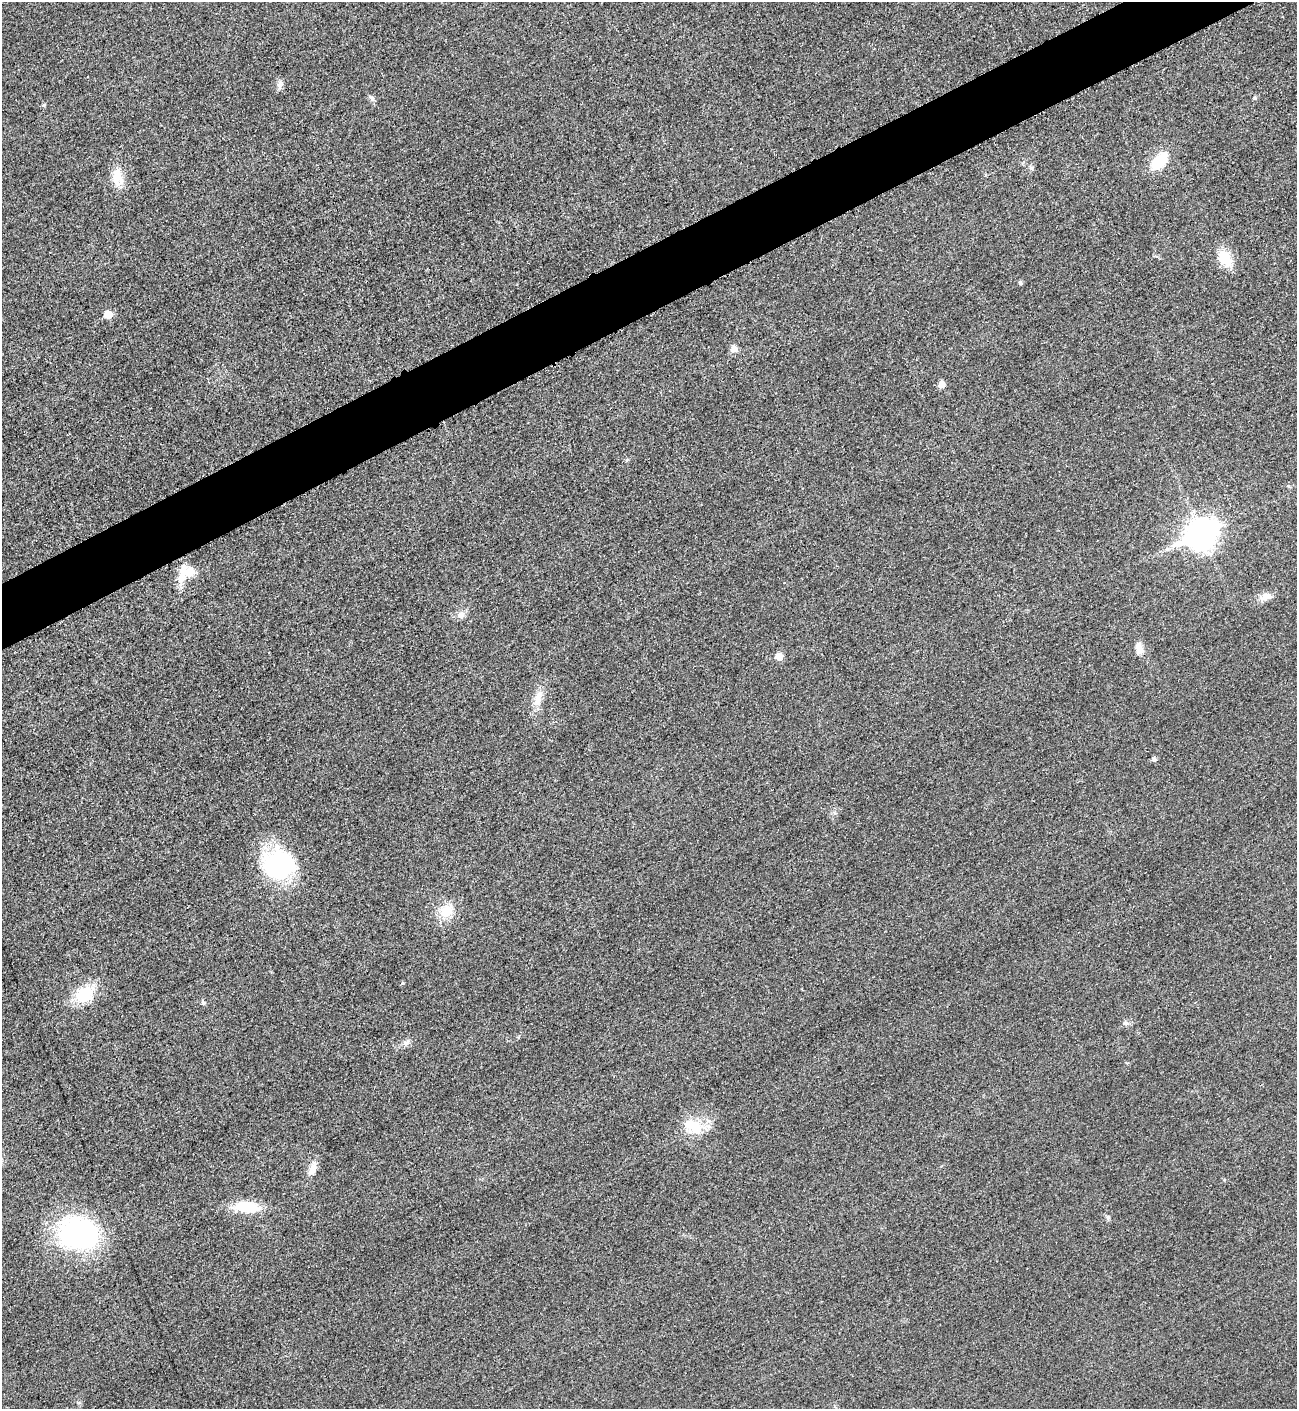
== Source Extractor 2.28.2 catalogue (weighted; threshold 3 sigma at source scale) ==
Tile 10 of 4 x 4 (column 2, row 3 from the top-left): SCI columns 1592-2886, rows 1420-2826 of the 5640 x 5651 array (HDU 1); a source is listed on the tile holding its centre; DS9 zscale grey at full resolution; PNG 1299 x 1411 px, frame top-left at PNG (2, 2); no overlay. Shown black and unused: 4% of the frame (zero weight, under 3 of 5 exposures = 1% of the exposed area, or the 3 px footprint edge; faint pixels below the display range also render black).
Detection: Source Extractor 2.28.2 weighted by HDU 2 'WHT'; one run over the whole footprint, this tile lists its part. Background 0.0189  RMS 0.005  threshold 0.0227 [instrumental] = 3 sigma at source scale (4.5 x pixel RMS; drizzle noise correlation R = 1.50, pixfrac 1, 0.05/0.05 arcsec/px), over >= 5 px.
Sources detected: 32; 1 inside a brighter object's white glare — not listed; the other 31 listed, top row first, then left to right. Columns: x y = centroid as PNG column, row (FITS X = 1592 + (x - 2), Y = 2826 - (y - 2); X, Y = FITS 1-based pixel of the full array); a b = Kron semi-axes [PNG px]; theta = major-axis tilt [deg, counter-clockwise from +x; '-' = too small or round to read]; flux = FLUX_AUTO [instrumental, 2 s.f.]
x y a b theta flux
280 84 10 8 54 2.2
372 98 9 5 -44 1.3
1255 98 6 4 -89 0.66
44 105 6 4 23 0.7
1160 161 16 9 47 21
1031 168 6 4 2 0.89
117 177 24 14 -88 8.9
1225 258 22 15 -58 11
1020 283 5 4 - 1.1
108 314 6 6 - 9.9
734 349 10 8 -87 2.9
942 385 6 6 - 3.8
1201 534 13 10 28 620
187 573 24 14 29 12
1265 597 17 9 25 4
461 615 13 8 24 2.9
1139 649 14 8 -84 4.3
779 657 6 5 - 6.4
538 698 25 10 75 6.7
1154 759 6 5 - 1.4
279 864 32 30 7 66
447 911 18 15 45 11
84 994 20 15 37 21
203 1002 8 5 -72 1
1126 1023 8 4 -1 1.2
406 1043 11 7 26 2.1
696 1128 24 20 35 14
313 1169 18 9 62 4.4
247 1207 28 13 -6 17
1108 1218 8 4 -90 0.94
78 1234 39 31 -14 93
Unlisted compact peaks at least as high as the median listed source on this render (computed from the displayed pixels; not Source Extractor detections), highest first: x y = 403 983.